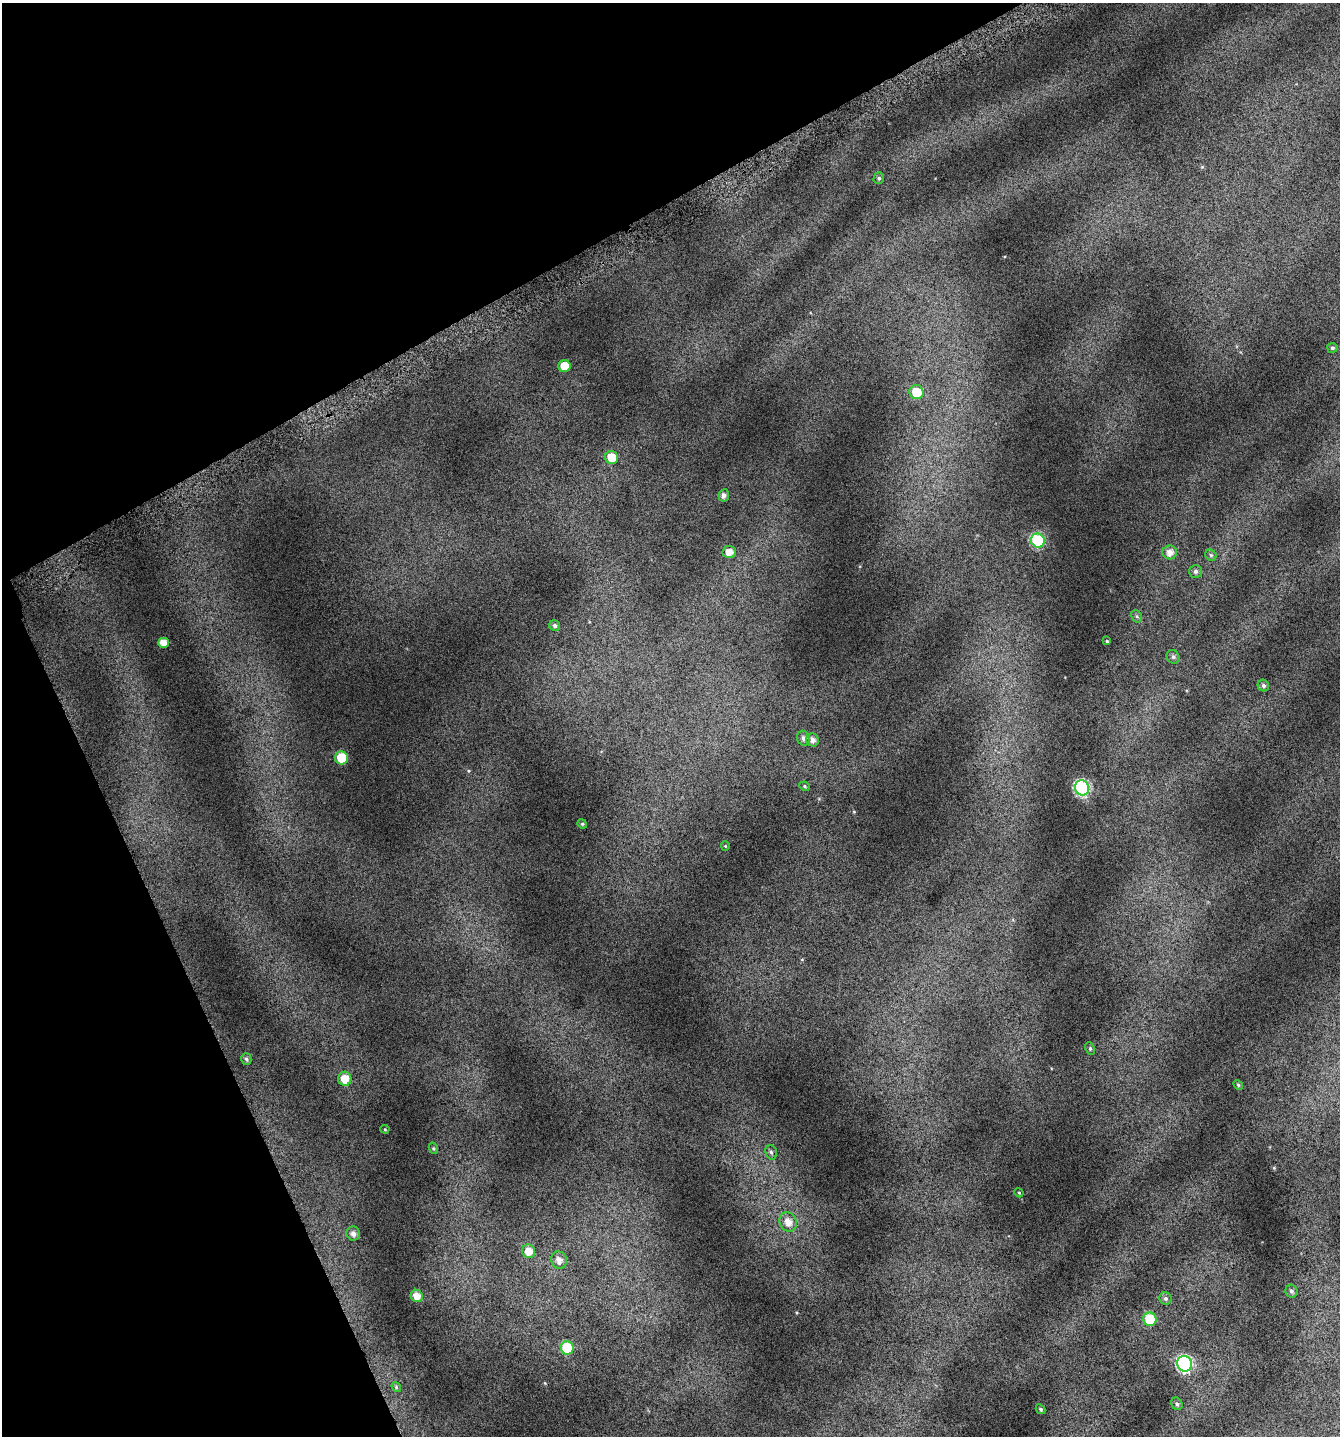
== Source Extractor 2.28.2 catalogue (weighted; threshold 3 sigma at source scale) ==
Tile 5 of 4 x 4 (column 1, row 2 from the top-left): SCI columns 216-1553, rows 2920-4353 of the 5741 x 5854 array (HDU 1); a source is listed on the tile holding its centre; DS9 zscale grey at full resolution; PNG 1342 x 1438 px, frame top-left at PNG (2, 3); each listed source drawn as its Kron ellipse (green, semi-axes under 4 px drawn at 4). Shown black and unused: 24% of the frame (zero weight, under 4 of 7 exposures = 2% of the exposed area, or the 3 px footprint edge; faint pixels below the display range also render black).
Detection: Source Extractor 2.28.2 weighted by HDU 2 'WHT'; one run over the whole footprint, this tile lists its part. Background 0.073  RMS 0.047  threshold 0.192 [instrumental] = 3 sigma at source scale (4.09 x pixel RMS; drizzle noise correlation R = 1.36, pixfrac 0.8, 0.0396/0.0396 arcsec/px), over >= 5 px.
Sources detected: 45; all 45 listed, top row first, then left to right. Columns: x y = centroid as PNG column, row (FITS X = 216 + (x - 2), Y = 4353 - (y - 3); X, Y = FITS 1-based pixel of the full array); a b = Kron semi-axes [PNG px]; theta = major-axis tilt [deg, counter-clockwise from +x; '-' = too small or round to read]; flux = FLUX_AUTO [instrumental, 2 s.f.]
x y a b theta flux
879 178 6 5 - 8.5
1332 348 5 5 - 8
564 366 6 6 - 72
916 392 7 7 - 100
612 457 6 6 - 89
724 495 6 5 - 15
1038 540 7 6 - 370
729 552 6 6 - 36
1170 552 7 7 - 29
1211 555 6 5 - 7
1196 571 6 6 - 11
1137 616 6 5 - 6.1
555 625 6 5 - 11
1107 641 4 3 - 4.8
163 643 5 5 - 39
1173 657 7 6 - 11
1263 686 6 5 - 10
803 738 7 6 - 16
813 740 6 6 - 23
341 758 6 6 - 130
805 786 5 4 - 5.6
1082 788 8 7 - 640
582 824 5 4 - 4.9
725 846 5 4 - 4.1
1090 1048 6 4 -64 6.6
246 1059 6 5 - 8.8
345 1079 7 6 - 63
1238 1085 5 4 - 5.3
385 1129 4 4 - 3.8
433 1148 6 4 -71 4.9
771 1152 7 5 -72 10
1019 1193 5 3 - 3.7
788 1222 10 8 -62 43
353 1234 7 6 - 20
529 1251 7 6 - 44
559 1260 9 7 -64 26
1291 1291 6 6 - 10
417 1296 6 6 - 39
1165 1298 6 6 - 10
1150 1319 7 6 - 140
567 1348 6 6 - 170
1184 1364 8 7 - 740
396 1387 5 4 - 4.9
1177 1404 6 5 - 9.3
1041 1409 5 3 - 5.9